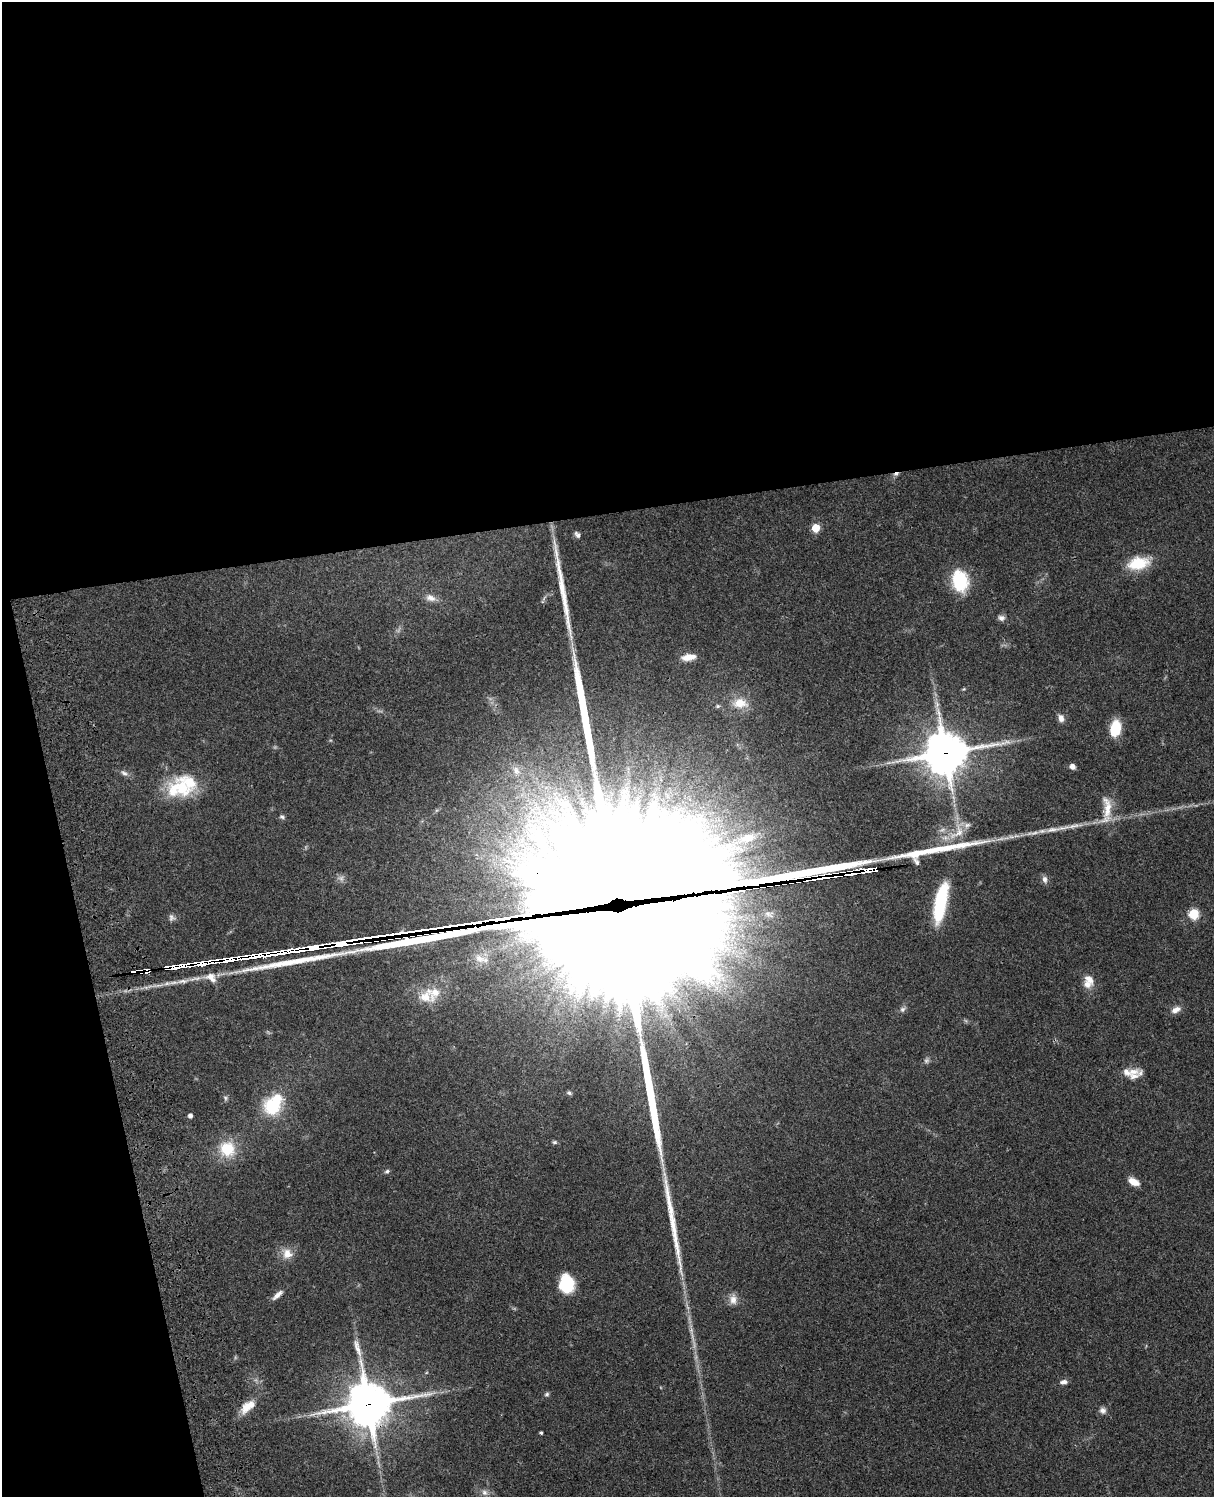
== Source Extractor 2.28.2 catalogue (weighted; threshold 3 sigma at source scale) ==
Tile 1 of 4 x 3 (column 1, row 1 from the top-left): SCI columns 121-1332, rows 3269-4763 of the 5087 x 4927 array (HDU 1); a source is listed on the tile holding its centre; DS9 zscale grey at full resolution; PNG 1216 x 1499 px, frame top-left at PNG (2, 2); no overlay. Shown black and unused: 40% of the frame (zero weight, under 3 of 4 exposures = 6% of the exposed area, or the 3 px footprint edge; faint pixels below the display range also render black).
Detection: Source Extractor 2.28.2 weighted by HDU 2 'WHT'; one run over the whole footprint, this tile lists its part. Background 0.0867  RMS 0.0062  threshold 0.0278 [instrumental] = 3 sigma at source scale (4.5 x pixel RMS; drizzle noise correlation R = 1.50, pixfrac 1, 0.05/0.05 arcsec/px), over >= 5 px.
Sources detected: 102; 5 too faint to see at this stretch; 8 inside a brighter object's white glare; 14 cosmic-ray / hot-pixel residue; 3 long thin detections or spike segments (spike, bleed or trail) — not listed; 9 inside a brighter listed object's ellipse — not listed separately; the other 63 listed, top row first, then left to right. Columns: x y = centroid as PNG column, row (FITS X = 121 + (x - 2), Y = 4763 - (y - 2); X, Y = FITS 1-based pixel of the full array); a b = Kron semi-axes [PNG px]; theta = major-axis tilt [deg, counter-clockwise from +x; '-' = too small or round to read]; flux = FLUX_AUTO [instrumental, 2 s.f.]
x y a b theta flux
816 528 5 5 - 21
577 535 8 6 -47 2
1138 563 25 14 11 20
960 581 23 16 -77 30
430 598 15 9 -19 4.5
1001 618 9 7 -14 2.4
689 657 17 7 7 6.8
964 689 5 4 - 0.68
740 703 21 14 -5 11
718 706 6 5 - 1
1061 718 10 7 -76 3.3
1115 728 15 10 79 18
945 753 16 14 13 1900
1072 766 6 6 - 2.8
516 771 13 9 -62 4.7
124 773 12 6 -30 2.4
181 788 38 24 -49 27
1107 807 36 11 -85 12
282 817 7 5 -26 1.2
1074 826 30 5 11 7.4
957 832 29 15 48 15
1034 833 15 5 16 3.5
747 838 27 12 16 15
1000 839 14 4 10 3
869 870 23 9 8 290
1045 879 10 7 -79 2.6
616 893 128 75 7 40000
940 903 43 12 78 37
1194 914 6 5 - 40
340 944 11 4 8 620
315 947 17 4 7 660
480 958 16 10 -26 5.8
206 962 23 4 8 290
179 966 22 4 8 270
146 971 8 4 5 55
134 972 8 3 7 52
211 977 19 12 -25 7
1089 979 15 9 -37 5.1
183 981 24 6 8 6.3
158 985 23 5 6 5.3
426 996 23 18 52 14
902 1009 8 7 - 1.9
1176 1010 13 8 28 4.1
926 1061 7 7 - 1.7
1133 1071 18 10 8 6
569 1093 6 5 - 1.1
272 1106 22 19 -52 27
190 1116 4 4 - 2.5
555 1142 6 5 - 1
227 1149 17 17 - 21
387 1171 7 5 14 1.2
1133 1182 12 7 -29 6.8
287 1254 15 13 -46 7.2
566 1284 18 14 -82 25
277 1295 18 6 41 3.4
733 1299 15 10 -84 4.7
1064 1382 9 5 10 2.7
547 1394 6 5 - 1.3
368 1404 17 16 - 2000
248 1406 22 11 40 9.5
1103 1410 9 8 - 2.7
541 1433 3 3 - 0.97
485 1492 9 8 - 3
Overlapping masked pixels (flux is a lower limit): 10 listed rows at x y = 945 753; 869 870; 616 893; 340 944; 315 947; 206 962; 179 966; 146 971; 134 972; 368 1404